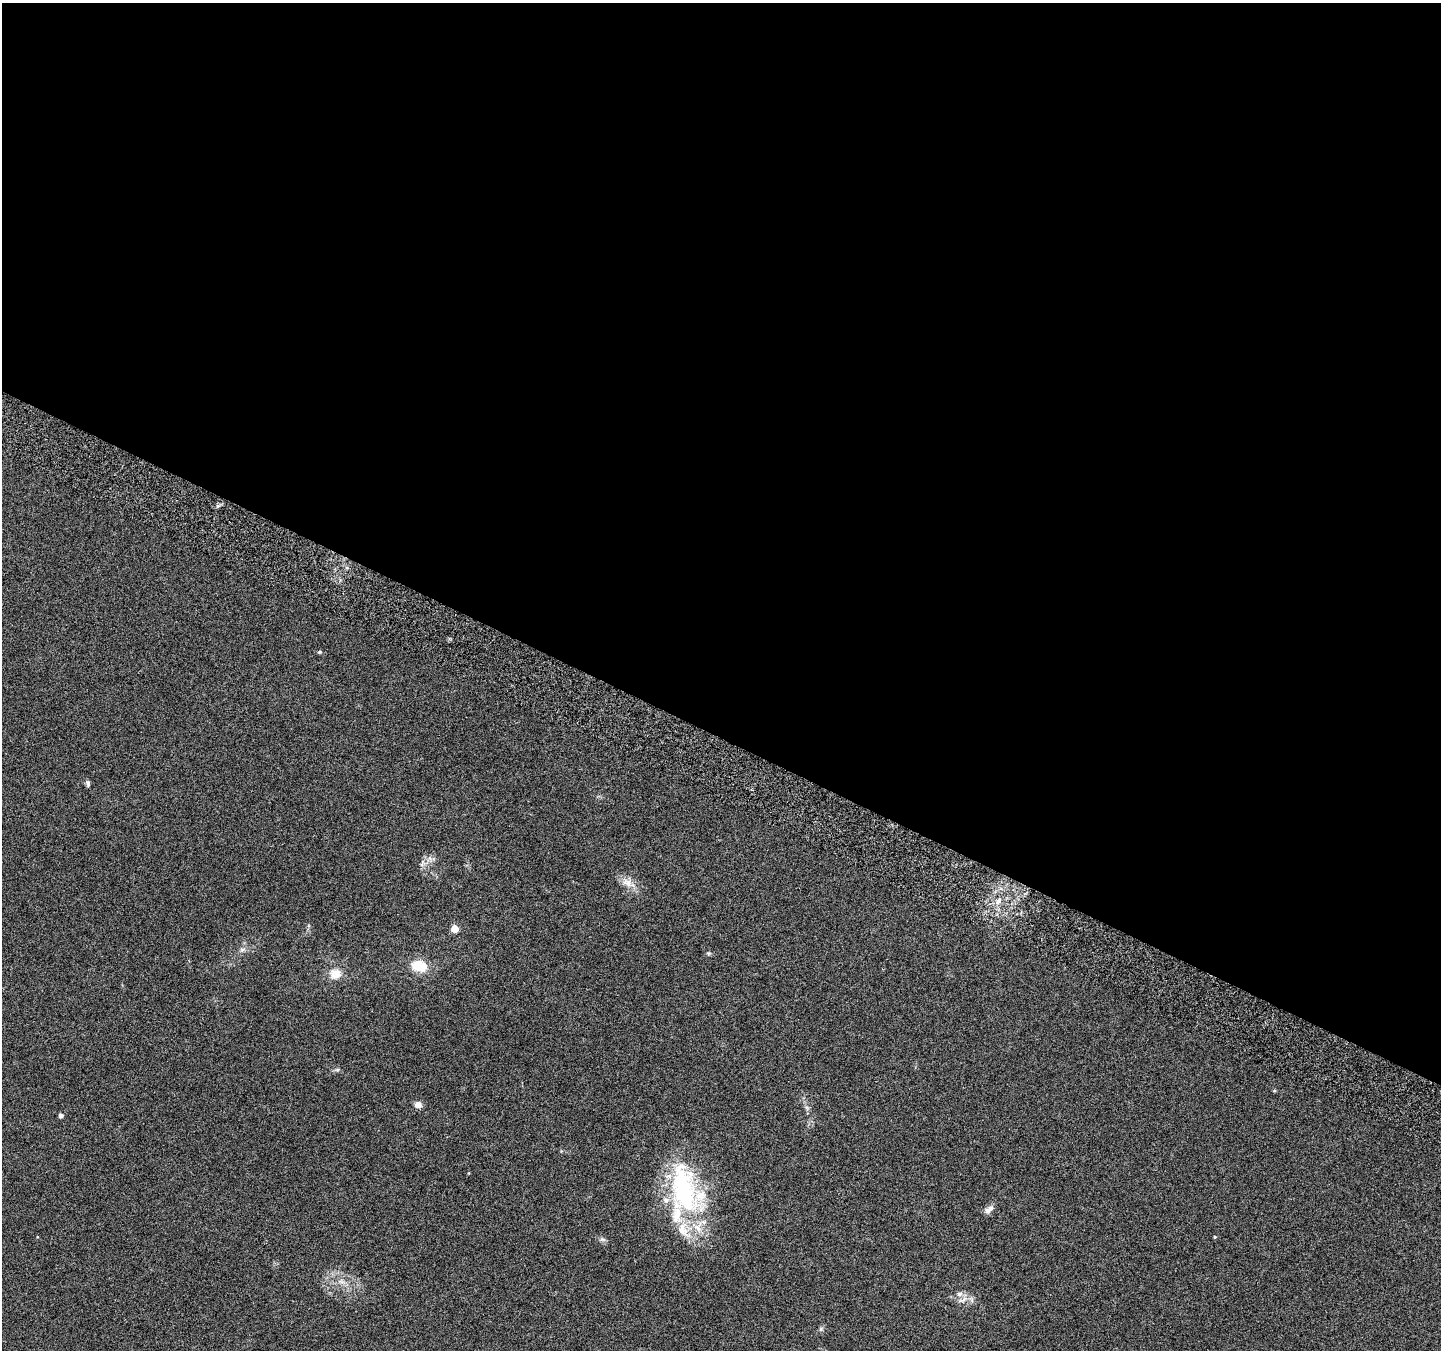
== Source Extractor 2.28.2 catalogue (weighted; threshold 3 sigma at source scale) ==
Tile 3 of 4 x 4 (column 3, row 1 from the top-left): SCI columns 2910-4348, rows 4298-5645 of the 5825 x 5965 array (HDU 1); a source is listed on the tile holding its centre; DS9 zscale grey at full resolution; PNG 1443 x 1352 px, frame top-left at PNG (2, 3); no overlay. Shown black and unused: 55% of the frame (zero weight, under 3 of 6 exposures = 3% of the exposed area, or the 3 px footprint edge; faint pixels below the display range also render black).
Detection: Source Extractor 2.28.2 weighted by HDU 2 'WHT'; one run over the whole footprint, this tile lists its part. Background 0.0353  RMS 0.0041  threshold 0.0166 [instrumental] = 3 sigma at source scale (4.09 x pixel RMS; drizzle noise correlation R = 1.36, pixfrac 0.8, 0.0396/0.0396 arcsec/px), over >= 5 px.
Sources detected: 22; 3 inside a brighter listed object's ellipse — not listed separately; the other 19 listed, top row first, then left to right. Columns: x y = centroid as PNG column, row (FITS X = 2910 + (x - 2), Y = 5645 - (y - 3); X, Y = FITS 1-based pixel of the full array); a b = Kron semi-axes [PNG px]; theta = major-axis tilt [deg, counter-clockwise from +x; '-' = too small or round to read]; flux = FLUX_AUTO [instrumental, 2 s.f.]
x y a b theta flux
320 652 4 4 - 0.53
88 783 9 5 -88 0.78
627 883 17 10 -24 3.7
999 901 11 6 48 1.9
455 929 5 5 - 7.9
242 950 8 5 17 1
708 953 6 4 -18 0.53
419 966 13 10 -12 11
335 974 11 10 - 5.1
337 1070 6 4 0 0.63
418 1105 9 8 - 1.8
61 1116 5 4 - 1.1
683 1189 71 34 -77 57
989 1209 15 7 41 1.9
1215 1237 4 4 - 0.33
602 1239 7 4 -18 0.75
341 1282 9 4 -9 1.2
959 1294 8 7 - 1.6
821 1329 6 5 - 0.69